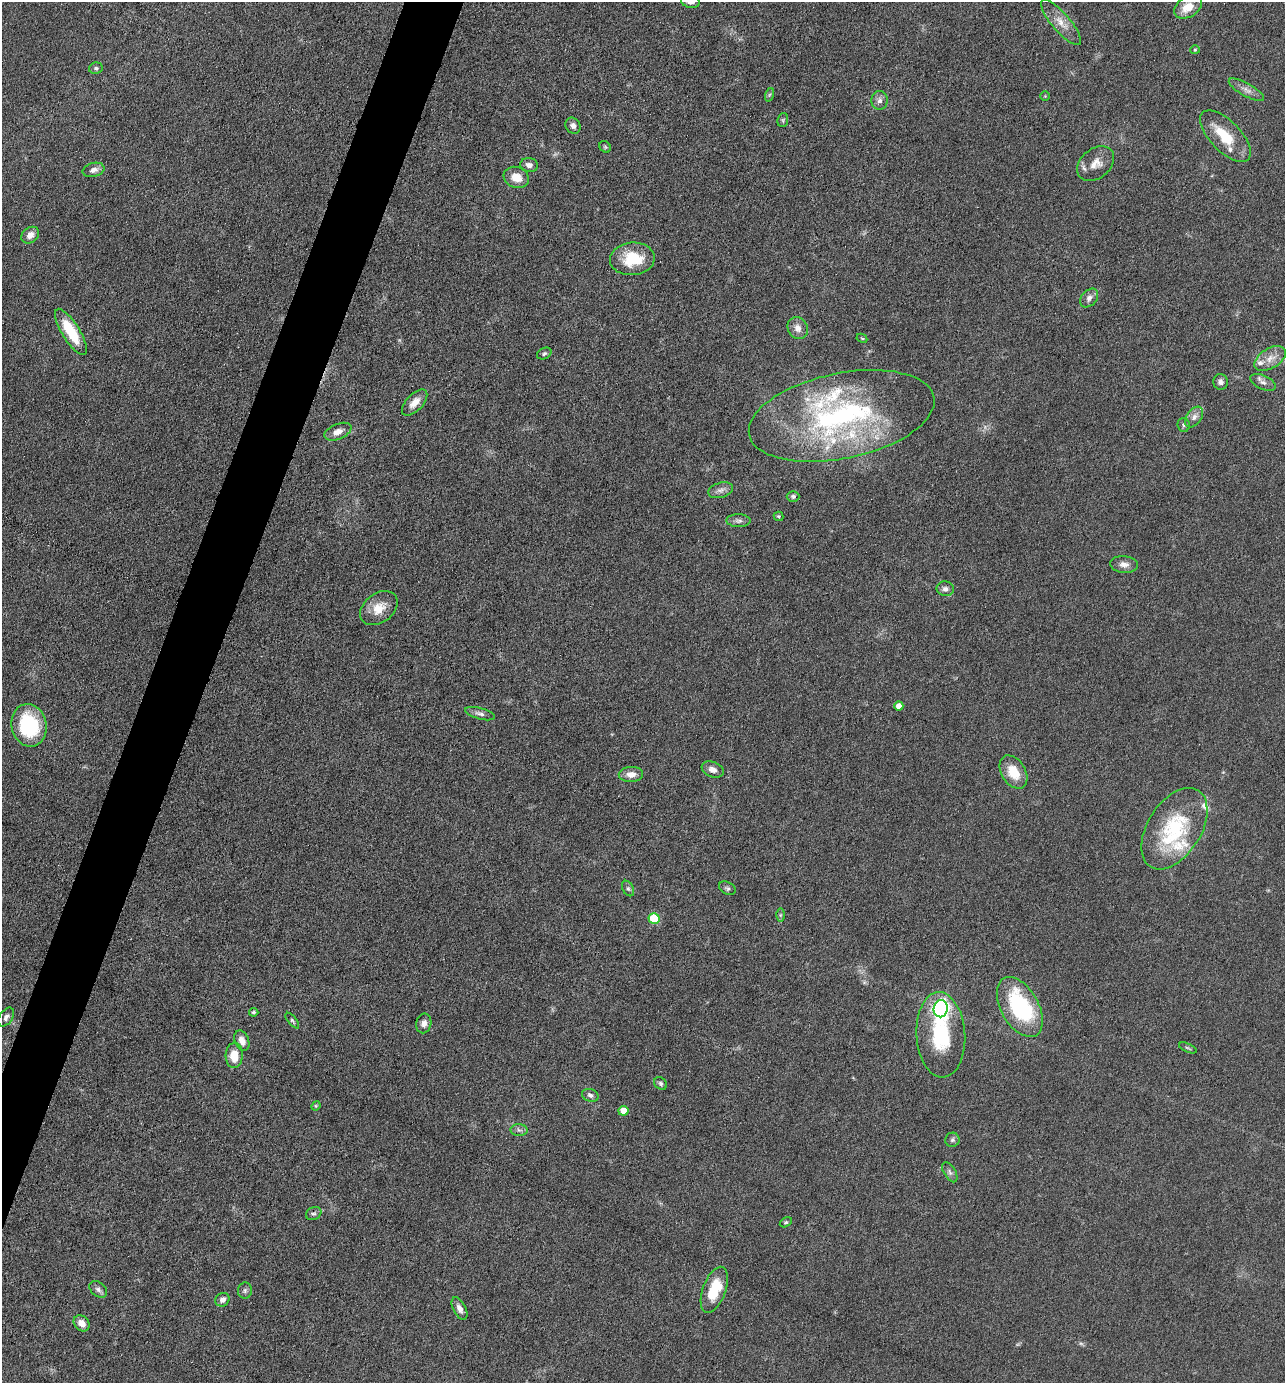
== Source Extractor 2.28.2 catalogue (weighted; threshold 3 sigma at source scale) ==
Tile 7 of 4 x 4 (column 3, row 2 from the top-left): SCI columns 2833-4115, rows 2762-4142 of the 5533 x 5522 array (HDU 1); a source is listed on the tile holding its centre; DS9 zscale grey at full resolution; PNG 1287 x 1385 px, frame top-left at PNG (2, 2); each listed source drawn as its Kron ellipse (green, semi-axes under 4 px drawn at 4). Shown black and unused: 4% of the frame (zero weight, under 4 of 8 exposures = <1% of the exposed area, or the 3 px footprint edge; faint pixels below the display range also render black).
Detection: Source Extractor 2.28.2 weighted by HDU 2 'WHT'; one run over the whole footprint, this tile lists its part. Background 0.067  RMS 0.0053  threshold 0.0215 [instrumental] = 3 sigma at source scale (4.09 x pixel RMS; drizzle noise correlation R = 1.36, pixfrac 0.8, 0.05/0.05 arcsec/px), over >= 5 px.
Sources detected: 87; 1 too faint to see at this stretch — neither listed nor drawn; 11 inside a brighter listed object's ellipse — not listed separately; the other 75 listed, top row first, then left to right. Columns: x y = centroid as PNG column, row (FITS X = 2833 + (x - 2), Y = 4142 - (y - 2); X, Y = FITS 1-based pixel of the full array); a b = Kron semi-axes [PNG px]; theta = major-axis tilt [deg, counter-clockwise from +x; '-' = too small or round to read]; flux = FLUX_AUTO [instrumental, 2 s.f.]
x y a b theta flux
690 2 9 6 -13 2.6
1188 7 15 10 33 8.7
1061 22 28 9 -50 6.7
1195 50 4 4 - 0.56
96 68 7 5 11 1.2
1246 90 20 6 -29 3.4
769 95 7 4 71 0.81
1045 96 5 5 - 0.51
880 100 9 8 - 2.5
783 120 7 5 79 0.85
573 126 8 7 - 2.2
1225 136 33 15 -46 16
605 147 6 5 - 0.77
1096 164 21 14 39 6.7
529 165 9 7 -11 2.6
93 170 11 7 14 2.9
516 177 13 10 -20 6.6
30 235 10 7 37 3.3
632 259 22 16 5 18
1089 298 10 7 47 2.6
798 328 11 10 - 3.9
71 332 26 8 -58 20
862 338 5 4 - 0.63
544 354 8 5 27 1
1270 358 17 10 32 5.5
1220 382 8 7 - 2
1263 382 14 6 -25 2.5
415 403 16 8 47 4.9
842 416 94 42 12 130
1194 417 11 7 54 2.6
1184 425 7 6 - 1.1
338 432 14 7 22 4.5
721 490 13 7 16 2.5
793 496 6 5 - 1.1
778 516 5 4 - 0.92
738 521 12 6 -1 1.9
1124 564 14 8 -5 3.2
945 589 8 7 - 1.9
379 608 21 14 37 8.8
899 706 4 4 - 4.3
480 714 15 5 -15 2.3
29 725 21 17 -77 40
713 770 11 7 -21 3.3
1013 772 18 12 -59 11
631 774 12 7 2 4.1
1174 829 45 26 58 45
727 888 9 6 -30 1.2
628 889 8 5 -62 1.2
780 915 6 4 89 0.81
654 919 5 5 - 23
1020 1007 33 18 -60 53
941 1009 8 7 - 210
254 1012 5 4 - 0.81
6 1017 10 6 56 1.8
292 1021 9 4 -51 0.95
424 1023 10 7 78 2.6
941 1035 43 24 -86 35
242 1041 10 7 -67 3.6
1188 1048 9 3 -24 0.77
234 1055 12 8 87 8.7
661 1083 7 5 -47 1.1
590 1095 8 6 -19 1.8
316 1106 5 4 - 0.57
623 1111 5 5 - 6.7
519 1130 8 6 -3 1.6
952 1140 7 7 - 1.3
950 1172 11 5 -59 1.7
314 1214 8 6 27 1.2
786 1222 6 4 29 0.72
98 1289 10 7 -38 1.9
714 1290 24 11 69 16
245 1291 8 7 - 1.3
222 1300 7 6 - 2.3
459 1309 12 6 -63 2.9
82 1323 9 7 -46 4.4
Isophote crosses this tile's border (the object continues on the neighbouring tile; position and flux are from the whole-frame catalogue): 1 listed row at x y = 690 2